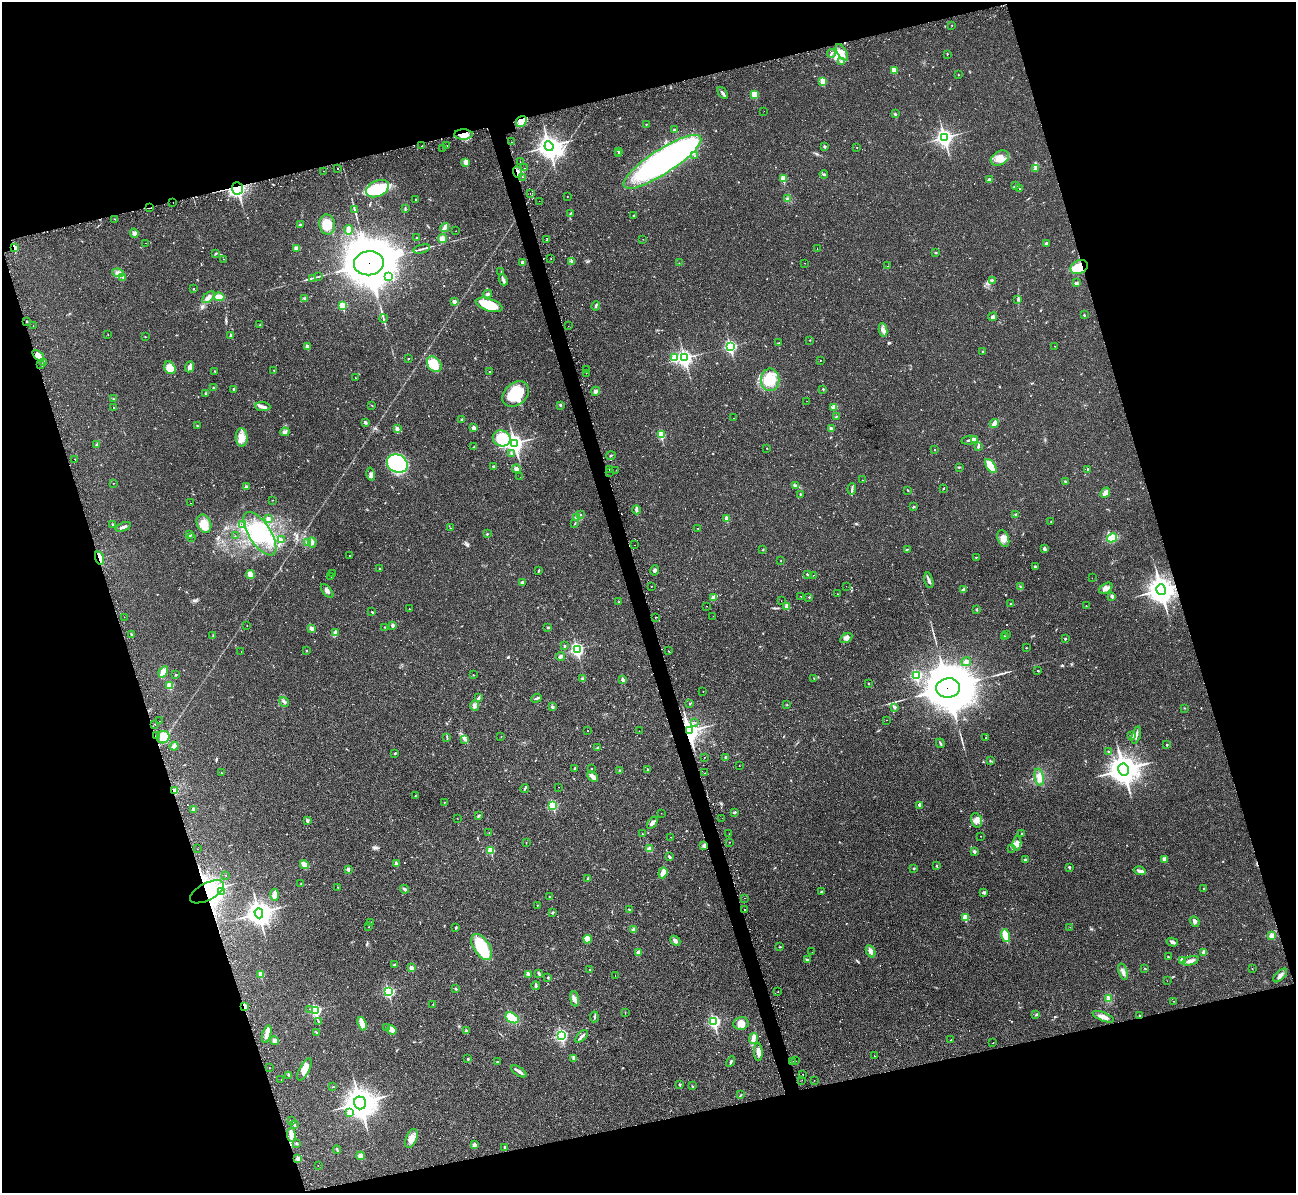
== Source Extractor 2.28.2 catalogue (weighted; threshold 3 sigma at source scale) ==
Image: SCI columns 14-5187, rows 306-5068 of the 5239 x 5221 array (HDU 1 of 3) = the unmasked area's bounding box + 8 px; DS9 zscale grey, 4 x 4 block average (1 PNG px = mean of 4 x 4 image px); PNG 1298 x 1195 px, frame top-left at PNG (2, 2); each listed source drawn as its Kron ellipse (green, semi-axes under 4 px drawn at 4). Shown black and unused: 34% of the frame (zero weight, under 2 of 3 exposures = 3% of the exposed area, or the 3 px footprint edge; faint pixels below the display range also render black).
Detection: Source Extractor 2.28.2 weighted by HDU 2 'WHT'. Background 0.0272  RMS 0.0041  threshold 0.0185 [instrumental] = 3 sigma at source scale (4.5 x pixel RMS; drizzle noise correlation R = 1.50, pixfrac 1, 0.05/0.05 arcsec/px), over >= 5 px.
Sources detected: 711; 1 too faint to see at this stretch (4 x 4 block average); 5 inside a brighter object's white glare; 40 cosmic-ray / hot-pixel residue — neither listed nor drawn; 9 coinciding with a brighter row at this scale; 13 inside a brighter listed object's ellipse — not listed separately; of the other 643, all 500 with FLUX_AUTO >= 0.69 (the completeness limit of this list) listed and drawn (143 fainter detections not listed), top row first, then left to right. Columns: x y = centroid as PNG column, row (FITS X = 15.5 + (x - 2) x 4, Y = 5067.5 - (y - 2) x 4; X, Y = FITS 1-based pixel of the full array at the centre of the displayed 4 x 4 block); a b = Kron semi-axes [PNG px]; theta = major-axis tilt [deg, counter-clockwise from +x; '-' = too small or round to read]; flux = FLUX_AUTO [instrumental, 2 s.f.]
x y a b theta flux
951 25 2 2 - 2.4
842 52 9 4 -59 16
831 53 4 2 - 2.9
947 54 2 2 - 1.4
842 61 3 2 - 2.1
895 70 2 2 - 25
958 75 2 2 - 0.81
823 81 2 2 - 74
723 93 7 2 -53 5.2
754 94 3 3 - 20
764 111 2 2 - 1.1
895 114 2 2 - 7.7
521 121 6 5 - 16
647 124 2 2 - 1.1
674 130 3 2 - 1.7
463 135 9 5 0 23
944 138 4 3 - 770
511 142 2 2 - 0.82
447 145 2 2 - 1.1
422 146 2 2 - 1.2
549 146 5 4 - 1200
825 146 2 2 - 9.5
443 148 2 2 - 1.3
857 148 2 2 - 1.2
619 152 4 2 - 1.8
618 154 2 2 - 3
695 156 2 2 - 1.5
1000 158 10 6 30 23
466 162 2 2 - 49
520 162 2 2 - 1.1
662 162 45 12 33 600
338 168 2 2 - 0.81
525 168 2 2 - 1.1
1036 168 3 2 - 3.2
324 171 2 2 - 1.5
517 172 6 2 -70 11
824 174 4 2 - 2.5
522 177 2 2 - 1.6
783 179 2 2 - 60
989 180 2 2 - 17
1016 186 4 2 - 2.7
237 188 6 5 - 210
377 189 12 8 25 83
1019 189 2 2 - 1
530 194 2 2 - 0.86
567 196 2 2 - 1.1
787 199 2 2 - 1.5
416 200 2 2 - 4.3
539 201 2 2 - 1
173 202 2 2 - 3.5
149 208 2 2 - 2.4
405 208 2 2 - 1.1
355 210 2 2 - 1
570 213 4 2 - 1.8
633 216 2 2 - 1.6
115 219 2 2 - 0.8
327 224 10 8 -81 41
300 225 3 2 - 2.5
445 227 4 3 - 6.2
349 230 4 3 - 13
456 231 2 2 - 0.76
134 233 5 4 - 5.6
417 237 2 2 - 2.7
442 239 4 4 - 12
643 239 2 2 - 0.87
547 240 2 2 - 0.73
145 243 2 2 - 0.97
1046 243 3 2 - 3
15 248 2 2 - 54
296 248 3 3 - 9.6
422 249 8 2 14 5.5
817 249 2 2 - 0.74
936 253 3 2 - 1.4
215 254 3 2 - 1.7
551 258 2 2 - 1.3
223 259 2 2 - 0.76
572 261 3 2 - 2.7
522 262 2 2 - 17
369 263 15 12 9 13000
679 263 2 2 - 0.71
805 263 2 2 - 0.89
888 266 2 2 - 0.79
1079 267 9 6 24 55
501 271 2 2 - 0.8
118 273 6 4 -10 8.9
318 276 3 2 - 1.5
388 276 3 2 - 5.9
123 277 2 2 - 2
312 278 3 2 - 2
503 280 6 3 -66 5.4
992 280 3 2 - 2.3
1077 283 4 3 - 3.2
193 289 2 2 - 2.8
488 294 4 3 - 5
208 297 7 4 41 9.9
219 297 5 4 - 24
305 298 3 2 - 2.6
1018 299 3 2 - 2.4
454 301 2 2 - 18
489 305 14 6 -18 67
343 306 2 2 - 83
596 306 5 2 - 2.5
1084 315 2 2 - 4.4
993 317 4 3 - 5.5
383 319 4 2 - 2
27 322 2 2 - 1.1
260 325 2 2 - 1.8
33 326 2 2 - 0.79
568 326 2 2 - 1.1
883 330 7 4 -80 8.9
108 334 2 2 - 0.7
231 335 2 2 - 12
145 337 2 2 - 0.85
810 340 2 2 - 1.6
779 343 2 2 - 0.94
1055 346 2 2 - 0.71
307 347 2 2 - 20
730 347 3 2 - 400
982 351 2 2 - 1.9
38 355 7 3 -39 14
675 358 2 2 - 73
685 358 4 3 - 600
408 359 2 2 - 2.9
820 360 2 2 - 1.6
43 362 2 2 - 1.9
41 364 2 2 - 1
434 364 9 6 -48 31
189 367 6 3 65 9.7
170 368 7 5 -56 24
274 370 2 2 - 1
587 370 2 2 - 2.4
215 371 2 2 - 1.2
489 372 2 2 - 3.5
586 373 2 2 - 2.8
355 378 2 2 - 0.85
770 380 11 9 90 64
213 388 3 2 - 2
233 389 3 2 - 1.5
823 389 2 2 - 3.8
596 391 4 4 - 7.3
205 393 2 2 - 2.2
516 394 15 11 40 97
113 399 2 2 - 1.9
807 401 2 2 - 2.6
372 405 2 2 - 0.82
560 405 3 2 - 2.2
114 407 2 2 - 1.3
263 407 8 3 -5 8
834 407 2 2 - 1.7
836 416 3 2 - 1.4
734 418 2 2 - 2.7
462 419 2 2 - 1.8
365 423 4 2 - 3.1
994 424 5 3 - 14
197 425 2 2 - 1.5
474 428 2 2 - 22
397 429 2 2 - 22
831 429 3 2 - 8.8
285 432 5 4 - 5.2
661 435 2 2 - 97
242 437 9 6 -87 19
502 438 9 8 - 89
974 439 3 2 - 8.9
969 440 8 2 9 5.3
515 443 4 3 - 890
97 445 3 2 - 3.4
474 446 2 2 - 0.98
978 447 2 2 - 4
767 448 2 2 - 0.74
935 450 2 2 - 2.8
511 453 3 2 - 2.1
611 455 5 2 - 1.8
75 459 2 2 - 2.8
397 464 11 9 -26 240
493 466 2 2 - 3
991 466 8 4 -56 50
959 467 2 2 - 1.4
516 469 5 3 - 6.1
609 469 2 2 - 7
1088 469 2 2 - 1.7
616 470 2 2 - 0.81
609 472 2 2 - 1.8
371 474 6 4 -77 7
520 477 2 2 - 0.84
862 480 2 2 - 0.77
1065 482 3 2 - 1.9
113 483 2 2 - 0.73
795 486 4 2 - 3.5
246 487 2 2 - 13
943 488 2 2 - 1.6
852 489 6 2 87 4.2
908 490 3 2 - 1.6
1105 493 5 3 - 12
800 494 2 2 - 1.3
273 500 2 2 - 0.69
191 503 2 2 - 3.8
913 507 3 2 - 2.1
636 510 4 2 - 6
1015 514 3 2 - 2.1
580 515 2 2 - 1.7
576 517 2 2 - 1.2
727 518 2 2 - 33
268 519 2 2 - 11
1051 521 2 2 - 1.7
575 523 4 2 - 1.4
113 524 2 2 - 1.1
204 524 9 7 -65 28
243 524 3 2 - 1.4
123 527 8 2 22 7.8
450 528 2 2 - 0.7
698 528 2 2 - 1.1
260 534 25 11 -57 88
487 534 2 2 - 2
189 535 4 3 - 5
235 536 2 2 - 0.89
191 537 2 2 - 0.93
1003 538 9 5 -68 17
1112 538 5 4 - 44
282 540 3 2 - 2.3
307 542 3 2 - 2.3
312 542 5 3 - 5.6
634 545 2 2 - 1
763 549 2 2 - 1.3
907 549 3 2 - 1.6
1044 549 2 2 - 16
349 556 2 2 - 1.3
976 557 3 2 - 1
99 558 7 2 -73 14
781 561 2 2 - 0.95
1035 566 2 2 - 2.1
380 569 2 2 - 4.8
655 570 5 3 - 4.7
538 571 4 2 - 2.1
250 574 4 3 - 18
333 574 2 2 - 1.2
807 574 3 2 - 2.1
813 575 2 2 - 1.3
331 577 2 2 - 0.7
1092 578 2 2 - 1.7
929 580 8 3 -75 6.6
522 583 3 3 - 5.4
651 586 2 2 - 1.1
846 586 2 2 - 1.8
1020 587 3 2 - 2.1
1106 588 7 4 35 10
963 589 3 2 - 5.7
1161 590 5 4 - 2100
327 591 8 3 -50 7
838 594 2 2 - 0.7
801 596 2 2 - 1.7
1112 596 2 2 - 15
714 597 3 2 - 14
809 597 2 2 - 2.5
781 601 2 2 - 1.3
619 602 2 2 - 1
1010 603 2 2 - 2.3
706 606 2 2 - 3.8
787 606 2 2 - 28
1086 606 2 2 - 0.76
409 609 2 2 - 1.4
976 609 3 2 - 2.2
372 612 2 2 - 2.1
713 616 2 2 - 0.75
124 617 2 2 - 1.2
655 617 2 2 - 4.7
392 625 2 2 - 15
247 626 2 2 - 0.79
385 627 2 2 - 0.93
548 627 3 2 - 2.2
311 628 2 2 - 21
335 633 4 3 - 8.4
131 634 3 2 - 1.6
213 635 3 2 - 1.4
1006 635 2 2 - 0.79
1004 636 3 2 - 1.3
846 638 7 4 30 9.7
1065 639 2 2 - 1.2
565 646 2 2 - 4.4
1026 648 2 2 - 1.4
577 649 3 2 - 440
241 651 2 2 - 1.1
306 651 2 2 - 3.1
668 651 2 2 - 1.1
561 656 4 2 - 6.5
966 662 5 4 - 7.3
1038 671 2 2 - 3
163 672 6 3 57 19
176 675 2 2 - 1.5
473 675 2 2 - 1.5
916 675 2 2 - 230
582 678 2 2 - 1.5
814 679 2 2 - 1
623 680 2 2 - 16
868 683 2 2 - 3.2
169 685 2 2 - 68
948 688 12 9 8 15000
703 692 2 2 - 11
478 698 4 2 - 3.1
536 698 5 2 - 3.3
284 702 5 2 - 4
690 703 2 2 - 1.8
787 704 2 2 - 0.86
475 706 5 3 - 6.6
552 707 2 2 - 10
895 708 3 2 - 2.5
1184 708 2 2 - 1.2
886 720 2 2 - 1.1
159 721 2 2 - 2.9
694 722 2 2 - 0.76
155 724 2 2 - 3.2
587 730 2 2 - 1.5
639 731 2 2 - 0.94
689 731 4 3 - 1300
156 735 2 2 - 9.1
1136 735 9 2 74 5.7
1132 736 2 2 - 2.1
163 737 6 6 - 46
447 737 4 2 - 2.2
501 737 2 2 - 0.93
986 738 2 2 - 1.3
464 739 2 2 - 1.2
940 743 5 2 - 2.7
1167 745 2 2 - 4.9
174 746 4 3 - 7.9
598 747 3 2 - 1.3
1108 751 2 2 - 1.1
395 753 2 2 - 1.6
704 757 2 2 - 2.9
726 757 2 2 - 9.7
990 761 3 2 - 1.4
739 766 2 2 - 0.73
575 768 2 2 - 2.2
592 768 2 2 - 2.1
1124 769 6 5 - 2800
620 770 3 2 - 1.5
647 770 4 2 - 1.7
221 773 2 2 - 2.2
705 773 2 2 - 1.7
593 776 6 3 -43 12
1039 777 9 4 -80 13
559 787 2 2 - 0.91
525 788 4 2 - 3.1
174 791 3 2 - 9.8
415 796 2 2 - 1
444 802 2 2 - 0.99
553 805 2 2 - 160
920 805 2 2 - 21
194 809 3 2 - 8
735 812 3 2 - 2.5
661 813 2 2 - 0.86
478 816 4 2 - 2.5
457 818 2 2 - 0.72
722 818 2 2 - 0.79
976 820 7 5 -74 11
307 821 2 2 - 13
652 823 7 3 57 7.7
489 833 2 2 - 1.1
1021 833 2 2 - 1
642 834 2 2 - 1
729 834 2 2 - 1.9
981 836 2 2 - 0.76
671 837 2 2 - 1.1
729 842 2 2 - 1.6
526 843 2 2 - 1.5
1017 843 8 4 84 12
704 845 3 3 - 3.7
1012 848 2 2 - 0.76
197 849 2 2 - 0.86
650 849 3 3 - 7.7
491 850 2 2 - 86
974 852 4 2 - 4
669 857 3 2 - 4.1
1164 859 4 3 - 8.4
1025 860 2 2 - 8.2
396 863 2 2 - 13
304 865 4 2 - 26
937 866 2 2 - 4
1069 867 3 2 - 1.9
914 868 2 2 - 2.2
348 869 2 2 - 15
1140 871 6 2 -16 8.6
663 873 5 3 - 19
225 875 2 2 - 1.2
588 879 3 2 - 1.6
301 883 2 2 - 0.99
338 887 2 2 - 0.97
1203 888 2 2 - 1.7
404 889 4 2 - 7.6
221 891 2 2 - 4.9
207 892 18 8 28 290
821 892 2 2 - 6.9
984 892 4 3 - 3.6
274 895 6 3 -88 6.7
550 897 2 2 - 3.6
744 898 2 2 - 1.4
537 905 2 2 - 1.2
629 909 4 2 - 1.6
744 909 2 2 - 0.92
552 912 3 2 - 3
259 913 5 4 - 1300
965 917 2 2 - 63
1195 921 6 3 -51 5.9
370 922 3 2 - 1.3
369 927 2 2 - 1.6
1070 927 2 2 - 0.84
456 928 3 2 - 2.1
634 930 3 3 - 12
1005 936 6 3 -73 43
1272 936 3 3 - 15
587 939 4 3 - 19
675 941 6 3 -41 6.3
1172 942 6 3 -17 5
482 947 14 7 -57 120
779 947 3 2 - 1.3
871 951 6 3 -64 12
638 952 2 2 - 17
812 952 2 2 - 0.82
1204 952 2 2 - 23
1168 957 2 2 - 1.9
807 960 3 2 - 5.4
1182 960 2 2 - 20
1190 961 8 3 17 9.2
395 965 3 2 - 3.4
411 968 2 2 - 24
1145 968 2 2 - 0.98
1252 969 2 2 - 0.92
590 970 2 2 - 1.1
1123 972 8 3 -73 6.9
261 974 2 2 - 40
528 974 4 3 - 3.5
539 974 4 2 - 3.7
615 975 2 2 - 0.97
1280 975 9 3 44 7.4
548 977 2 2 - 4.9
1167 981 2 2 - 0.76
536 986 4 2 - 4.7
456 989 2 2 - 2.4
388 991 3 2 - 280
778 991 2 2 - 0.71
575 999 7 4 -82 8.7
1109 999 4 3 - 3.9
1174 1001 2 2 - 0.8
433 1004 2 2 - 1
245 1006 3 2 - 6.2
309 1009 2 2 - 0.71
315 1011 3 2 - 300
625 1012 2 2 - 1
1036 1015 3 2 - 1.8
1140 1016 3 2 - 1.4
594 1017 5 2 - 2.9
1103 1017 11 3 -21 15
512 1018 7 4 -31 53
318 1022 2 2 - 2.5
714 1022 3 2 - 400
741 1023 7 6 - 17
362 1024 7 2 -72 52
387 1027 3 2 - 2.1
392 1030 5 4 - 8.7
466 1031 2 2 - 12
317 1033 2 2 - 1.7
267 1034 9 3 75 16
561 1035 3 2 - 400
582 1036 8 2 46 5.9
754 1039 5 3 - 7.4
951 1040 2 2 - 1
274 1041 4 4 - 7.1
992 1043 2 2 - 1.6
758 1052 9 4 -88 11
874 1056 2 2 - 0.98
574 1058 3 2 - 6
468 1059 2 2 - 2.3
497 1061 2 2 - 2.9
731 1061 5 3 - 4
792 1061 2 2 - 1.8
796 1061 2 2 - 1.4
270 1068 2 2 - 1.2
304 1069 12 5 62 22
519 1071 8 2 -33 9.3
803 1074 2 2 - 3.5
289 1075 4 2 - 2.8
281 1079 2 2 - 0.75
802 1080 2 2 - 1.2
814 1080 2 2 - 0.97
680 1085 2 2 - 6.6
692 1086 2 2 - 1.1
333 1087 3 2 - 1.2
741 1095 2 2 - 1.3
360 1103 6 6 - 3000
349 1112 2 2 - 17
291 1120 2 2 - 1.3
294 1124 3 2 - 2.3
291 1135 7 4 -88 12
411 1138 10 5 67 20
296 1143 2 2 - 3.3
474 1145 4 3 - 4.5
505 1148 2 2 - 8.7
337 1149 4 2 - 2.5
361 1156 4 3 - 18
298 1159 2 2 - 32
318 1166 2 2 - 0.84
Overlapping masked pixels (flux is a lower limit): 17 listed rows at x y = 463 135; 517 172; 237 188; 173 202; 149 208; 15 248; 369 263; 1079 267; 38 355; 99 558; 1161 590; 948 688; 689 731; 174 791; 207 892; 245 1006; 1140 1016
Diffuse or blended objects may show on this block-average render without a row.